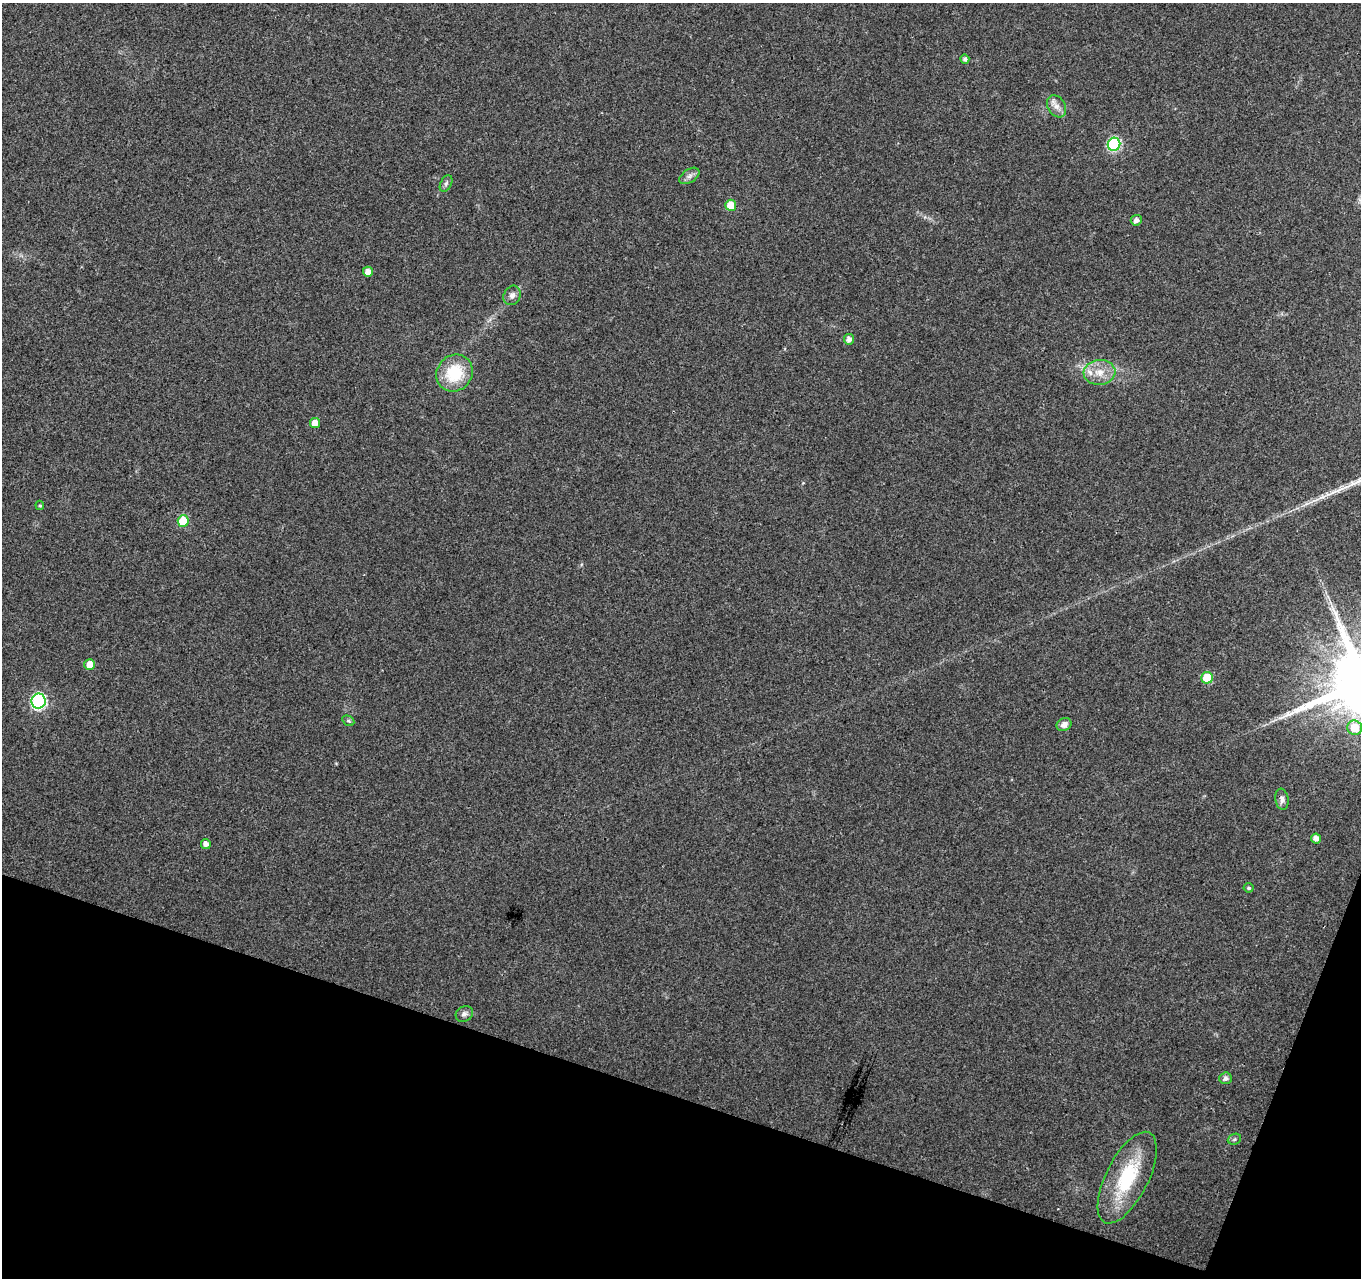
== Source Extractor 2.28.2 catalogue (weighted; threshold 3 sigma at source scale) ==
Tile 15 of 4 x 4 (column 3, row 4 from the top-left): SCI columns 2721-4079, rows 216-1491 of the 5450 x 5597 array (HDU 1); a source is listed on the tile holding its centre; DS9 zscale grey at full resolution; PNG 1363 x 1280 px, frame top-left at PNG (2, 3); each listed source drawn as its Kron ellipse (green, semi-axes under 4 px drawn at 4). Shown black and unused: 16% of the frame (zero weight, under 3 of 4 exposures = <1% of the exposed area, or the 3 px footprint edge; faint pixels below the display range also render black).
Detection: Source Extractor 2.28.2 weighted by HDU 2 'WHT'; one run over the whole footprint, this tile lists its part. Background 0.0376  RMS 0.0033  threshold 0.015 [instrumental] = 3 sigma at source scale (4.5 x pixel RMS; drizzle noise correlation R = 1.50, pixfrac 1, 0.0396/0.0396 arcsec/px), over >= 5 px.
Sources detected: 31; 1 long thin detection or spike segment (spike, bleed or trail) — neither listed nor drawn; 1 inside a brighter listed object's ellipse — not listed separately; the other 29 listed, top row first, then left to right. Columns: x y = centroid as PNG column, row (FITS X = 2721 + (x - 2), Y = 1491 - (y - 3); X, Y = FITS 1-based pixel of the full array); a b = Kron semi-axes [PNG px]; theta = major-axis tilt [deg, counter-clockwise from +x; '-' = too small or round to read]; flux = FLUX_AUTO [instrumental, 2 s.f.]
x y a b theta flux
965 59 4 4 - 0.89
1056 106 12 8 -59 2.2
1114 144 6 6 - 37
689 176 11 6 34 1.4
446 183 9 5 63 0.85
731 205 5 5 - 6.5
1136 220 5 5 - 1.6
368 272 5 5 - 2.4
512 295 10 8 63 1.6
849 339 5 5 - 1.7
1099 372 16 12 6 4.9
454 373 19 17 50 14
315 423 5 5 - 3
40 505 5 4 - 0.41
183 521 6 5 - 11
90 664 5 5 - 3.3
1207 678 6 5 - 11
39 701 7 7 - 61
348 721 6 4 -30 0.5
1064 725 8 6 28 1.8
1355 728 7 7 - 6.6
1282 799 10 6 -80 1.4
1316 838 5 4 - 2.1
206 844 5 5 - 1.8
1249 888 5 4 - 0.68
464 1014 9 7 28 1.2
1225 1078 6 5 - 1.4
1234 1139 7 5 22 0.61
1127 1178 50 21 63 23